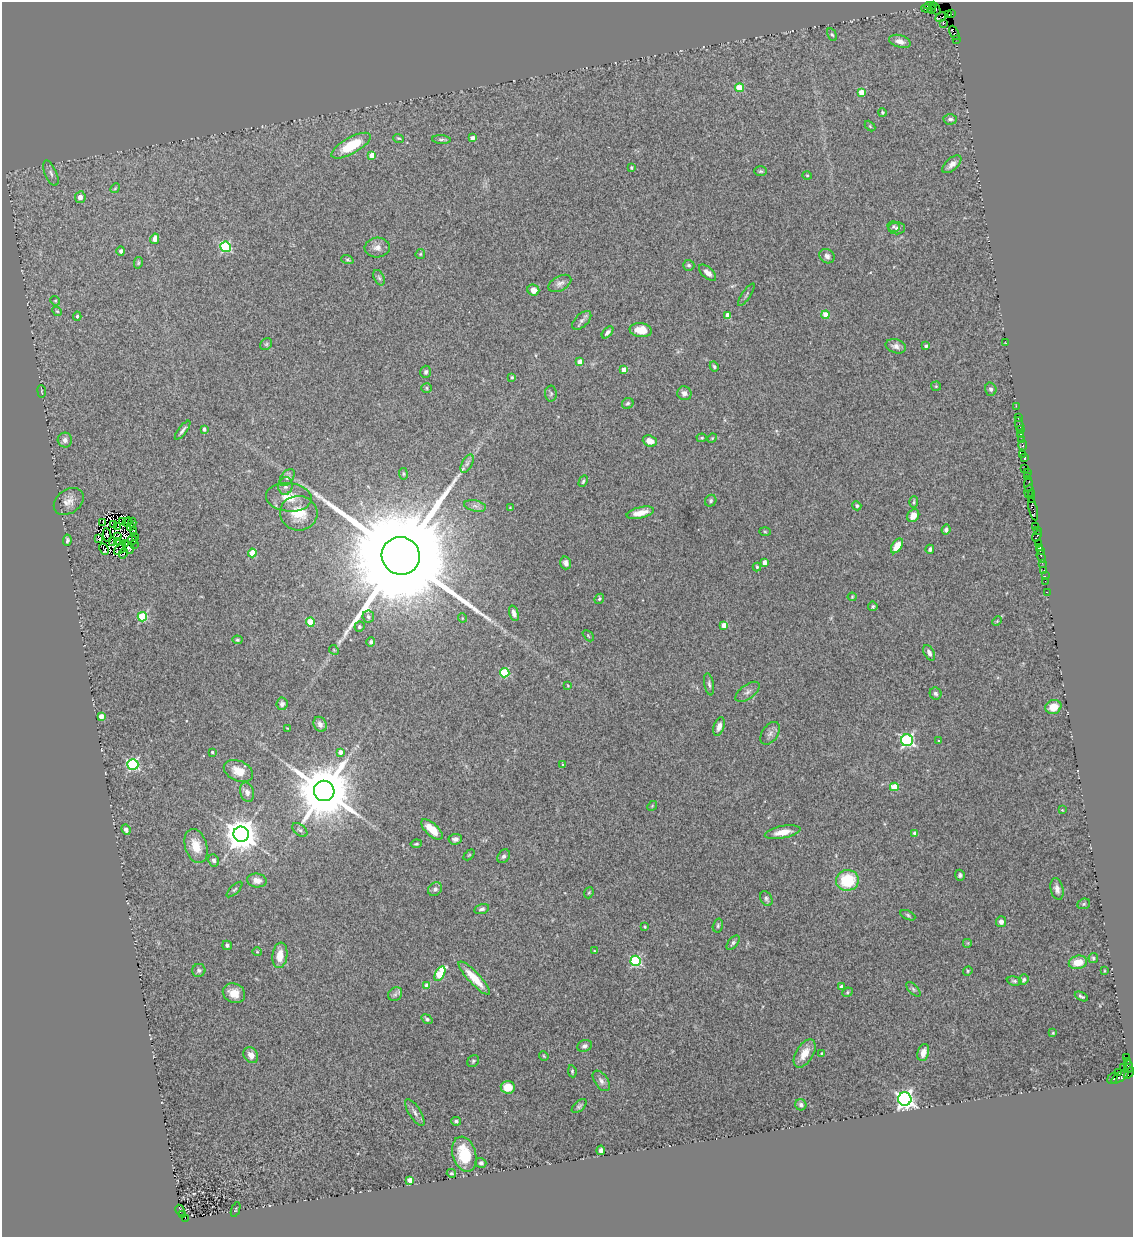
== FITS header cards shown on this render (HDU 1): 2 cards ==
NAXIS1  =                 1131
NAXIS2  =                 1235

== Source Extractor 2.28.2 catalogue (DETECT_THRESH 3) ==
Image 1131 x 1235 px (HDU 1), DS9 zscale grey, 1 PNG px = 1 image px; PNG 1135 x 1239 px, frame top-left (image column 1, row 1235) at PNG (2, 2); each listed source drawn as its Kron ellipse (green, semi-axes under 4 px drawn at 4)
Background 2.17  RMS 0.12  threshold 0.368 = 3 sigma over >= 5 px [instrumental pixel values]
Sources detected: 283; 10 with non-positive FLUX_AUTO (blend fragments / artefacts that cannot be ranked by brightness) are neither listed nor drawn; the other 273 listed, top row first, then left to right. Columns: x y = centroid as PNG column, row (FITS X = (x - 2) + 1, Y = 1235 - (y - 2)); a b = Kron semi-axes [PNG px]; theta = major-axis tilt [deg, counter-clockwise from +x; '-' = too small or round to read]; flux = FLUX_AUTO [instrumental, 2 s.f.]
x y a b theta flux
930 6 6 3 -4 220
936 8 7 3 -62 380
927 9 6 3 -13 200
932 9 4 2 - 170
949 14 3 2 - 7.2
952 14 4 2 - 88
941 17 6 4 26 280
943 23 3 3 - 79
954 33 8 3 -65 160
832 35 6 4 -61 12
956 39 2 2 - 70
900 41 11 6 -16 47
739 88 4 4 - 210
861 92 4 4 - 110
882 112 4 4 - 12
950 119 7 5 3 20
870 126 6 4 -46 9.2
399 138 5 3 - 9.1
473 138 4 3 - 32
441 139 9 4 -4 17
351 146 22 8 29 310
372 155 4 4 - 110
952 164 11 6 42 46
631 168 3 2 - 9.2
761 171 6 5 - 14
51 173 13 6 -66 29
807 175 5 3 - 7.9
115 188 5 4 - 8.7
80 197 6 5 - 56
893 226 6 5 - 14
897 228 8 6 1 21
155 239 5 4 - 70
225 247 5 5 - 830
377 247 12 10 3 51
121 251 5 4 - 20
420 254 5 4 - 11
827 256 8 6 -35 34
347 260 6 4 -19 12
138 263 6 4 78 10
689 265 5 5 - 17
708 273 10 5 -42 54
379 278 8 5 -63 17
560 283 12 7 29 36
533 290 6 5 - 71
746 295 13 2 56 16
55 301 5 4 - 9.8
57 311 5 4 - 9.7
727 315 4 4 - 74
826 315 4 4 - 150
77 316 4 4 - 12
582 320 12 6 43 29
641 330 11 7 -7 110
607 332 7 4 47 21
1006 343 3 2 - 32
266 344 6 5 - 14
896 346 10 7 -17 44
926 346 4 3 - 19
580 362 4 4 - 83
714 366 5 4 - 14
624 370 4 4 - 100
426 372 6 5 - 19
512 377 4 3 - 10
936 386 5 5 - 9.7
426 388 5 5 - 13
991 389 6 5 - 23
42 391 6 3 -82 7
684 393 7 6 - 42
551 394 8 6 89 18
628 403 6 5 - 15
1016 406 2 2 - 83
1018 418 4 3 - 280
1019 424 7 3 -83 270
204 429 4 4 - 21
183 430 11 3 53 24
1020 430 3 2 - 180
1020 434 3 2 - 300
702 438 5 4 - 12
712 438 5 4 - 8.9
65 440 7 7 - 32
1022 440 4 3 - 440
650 441 7 5 -20 72
1023 445 5 3 - 480
1023 454 2 2 - 59
1025 458 4 3 - 300
467 464 10 5 63 26
1025 468 3 2 - 54
1027 472 2 2 - 66
403 474 6 3 -82 8.9
287 477 10 6 53 28
1028 477 3 3 - 300
583 481 6 4 62 15
1029 485 8 4 89 260
285 486 9 7 78 32
1029 491 7 3 75 750
1031 494 4 2 - 620
289 497 23 14 -5 150
1032 499 3 2 - 250
69 501 16 11 36 74
711 501 6 5 - 17
914 502 6 3 88 12
475 506 11 5 -12 28
857 506 5 4 - 14
510 508 4 2 - 5.4
1033 509 11 3 -77 850
299 513 19 17 -5 210
640 513 14 5 13 94
913 516 7 5 54 82
122 522 3 2 - 6.4
127 522 5 2 - 1.9
103 523 3 2 - 2.8
132 523 5 3 - 9.5
114 524 4 2 - 11
118 527 3 2 - 11
130 527 3 2 - 4
1035 527 3 3 - 260
133 530 4 2 - 13
946 530 5 4 - 24
1037 530 3 2 - 230
765 532 6 3 -2 8.5
107 535 7 3 -83 34
117 536 3 2 - 22
1037 536 6 3 53 470
136 537 3 2 - 10
98 539 4 3 - 550
67 540 5 4 - 18
133 540 5 2 - 20
118 541 3 2 - 7.7
113 542 3 2 - 6.2
126 544 3 2 - 3.4
134 544 2 2 - 4.2
1039 544 3 3 - 300
897 546 8 5 56 100
1040 547 4 3 - 290
128 548 6 5 - 18
104 549 6 2 -64 3.2
120 549 7 3 41 10
930 549 4 3 - 20
1040 551 3 2 - 360
123 553 6 3 75 11
252 553 4 4 - 200
401 556 19 19 - 310000
1041 556 6 3 -71 420
764 562 4 4 - 57
566 563 6 5 - 37
1042 563 2 2 - 49
757 567 4 4 - 9.4
1044 571 3 3 - 320
1045 576 2 2 - 65
1045 581 2 2 - 95
1047 592 2 2 - 37
852 597 4 4 - 9
599 599 5 4 - 14
873 606 5 4 - 15
514 613 8 4 -73 32
142 617 5 4 - 460
368 617 6 5 - 20
462 618 5 3 - 7.1
997 621 5 3 - 8.4
310 622 4 4 - 280
724 625 4 4 - 130
359 627 5 5 - 13
588 636 6 2 -45 7.5
237 640 5 4 - 11
371 642 5 4 - 22
334 650 5 4 - 9
929 653 8 5 -64 34
505 673 4 4 - 460
709 684 11 4 -80 21
568 686 4 3 - 6.6
747 692 14 7 37 40
935 693 6 6 - 20
282 704 6 5 - 26
1053 707 8 7 - 120
101 716 4 4 - 95
320 724 8 6 -65 43
719 727 9 5 73 56
288 728 4 2 - 6.8
770 733 13 7 56 38
907 740 6 6 - 1700
939 741 3 3 - 8.9
212 752 3 3 - 11
340 752 4 4 - 58
133 764 5 5 - 1100
563 765 4 3 - 9.8
238 771 15 10 -24 110
894 787 4 4 - 250
324 791 10 10 - 71000
247 792 10 7 -74 38
652 806 5 4 - 9.6
1062 810 3 3 - 5.3
432 829 13 6 -42 140
126 830 5 4 - 29
300 830 8 5 -39 21
783 832 18 6 11 100
915 833 4 4 - 24
241 834 8 7 - 16000
455 839 7 5 5 31
416 844 5 3 - 11
196 846 17 11 -73 140
469 855 6 4 44 9.4
504 856 7 5 54 21
214 860 6 5 - 25
960 875 5 5 - 17
257 880 10 7 -5 68
847 880 11 10 - 360
235 889 10 4 44 16
435 889 7 6 - 25
1057 889 11 6 -77 41
589 893 6 4 68 11
766 899 8 5 -59 20
1084 904 6 5 - 14
482 909 7 5 15 22
908 915 8 4 -26 15
1001 922 5 5 - 37
718 925 7 5 76 15
645 926 3 3 - 11
733 943 8 4 50 17
968 943 5 5 - 9.6
227 945 5 4 - 16
594 951 4 2 - 5.6
257 952 4 4 - 8.3
280 955 13 7 82 110
1093 958 5 5 - 14
636 961 5 5 - 810
1078 962 9 6 12 120
199 970 7 6 - 21
968 971 5 4 - 11
1104 971 4 2 - 6.8
440 974 8 4 62 350
474 978 22 6 -47 180
1024 980 5 4 - 20
1014 981 7 4 -8 14
427 986 4 4 - 120
842 987 4 4 - 67
913 989 9 4 -46 20
847 992 5 4 - 11
234 993 11 9 -24 100
395 994 7 6 - 24
1081 996 7 3 -26 13
427 1019 6 4 -37 17
1053 1033 3 3 - 7
585 1046 7 5 22 24
923 1052 9 5 74 69
805 1053 16 8 59 110
821 1053 3 3 - 7.4
251 1055 8 7 - 47
544 1056 5 3 - 8.1
1127 1057 3 3 - 910
473 1061 6 5 - 14
1128 1061 3 3 - 97
1124 1067 2 2 - 35
1128 1067 6 3 89 130
572 1071 6 4 -82 13
1119 1072 3 2 - 170
1129 1073 6 3 55 210
1120 1077 10 4 34 970
1112 1078 6 4 57 490
601 1081 11 6 -55 33
508 1087 7 6 - 130
905 1099 7 6 - 3800
801 1105 6 5 - 23
579 1106 9 5 41 18
415 1113 15 6 -57 34
456 1121 5 4 - 15
601 1150 5 4 - 24
464 1154 18 11 -73 280
481 1163 5 5 - 23
451 1173 5 4 - 16
410 1180 4 4 - 100
180 1210 6 3 -61 660
236 1210 8 2 69 6.6
182 1214 4 3 - 170
185 1218 2 2 - 91
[10 non-positive-flux detections neither listed nor drawn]